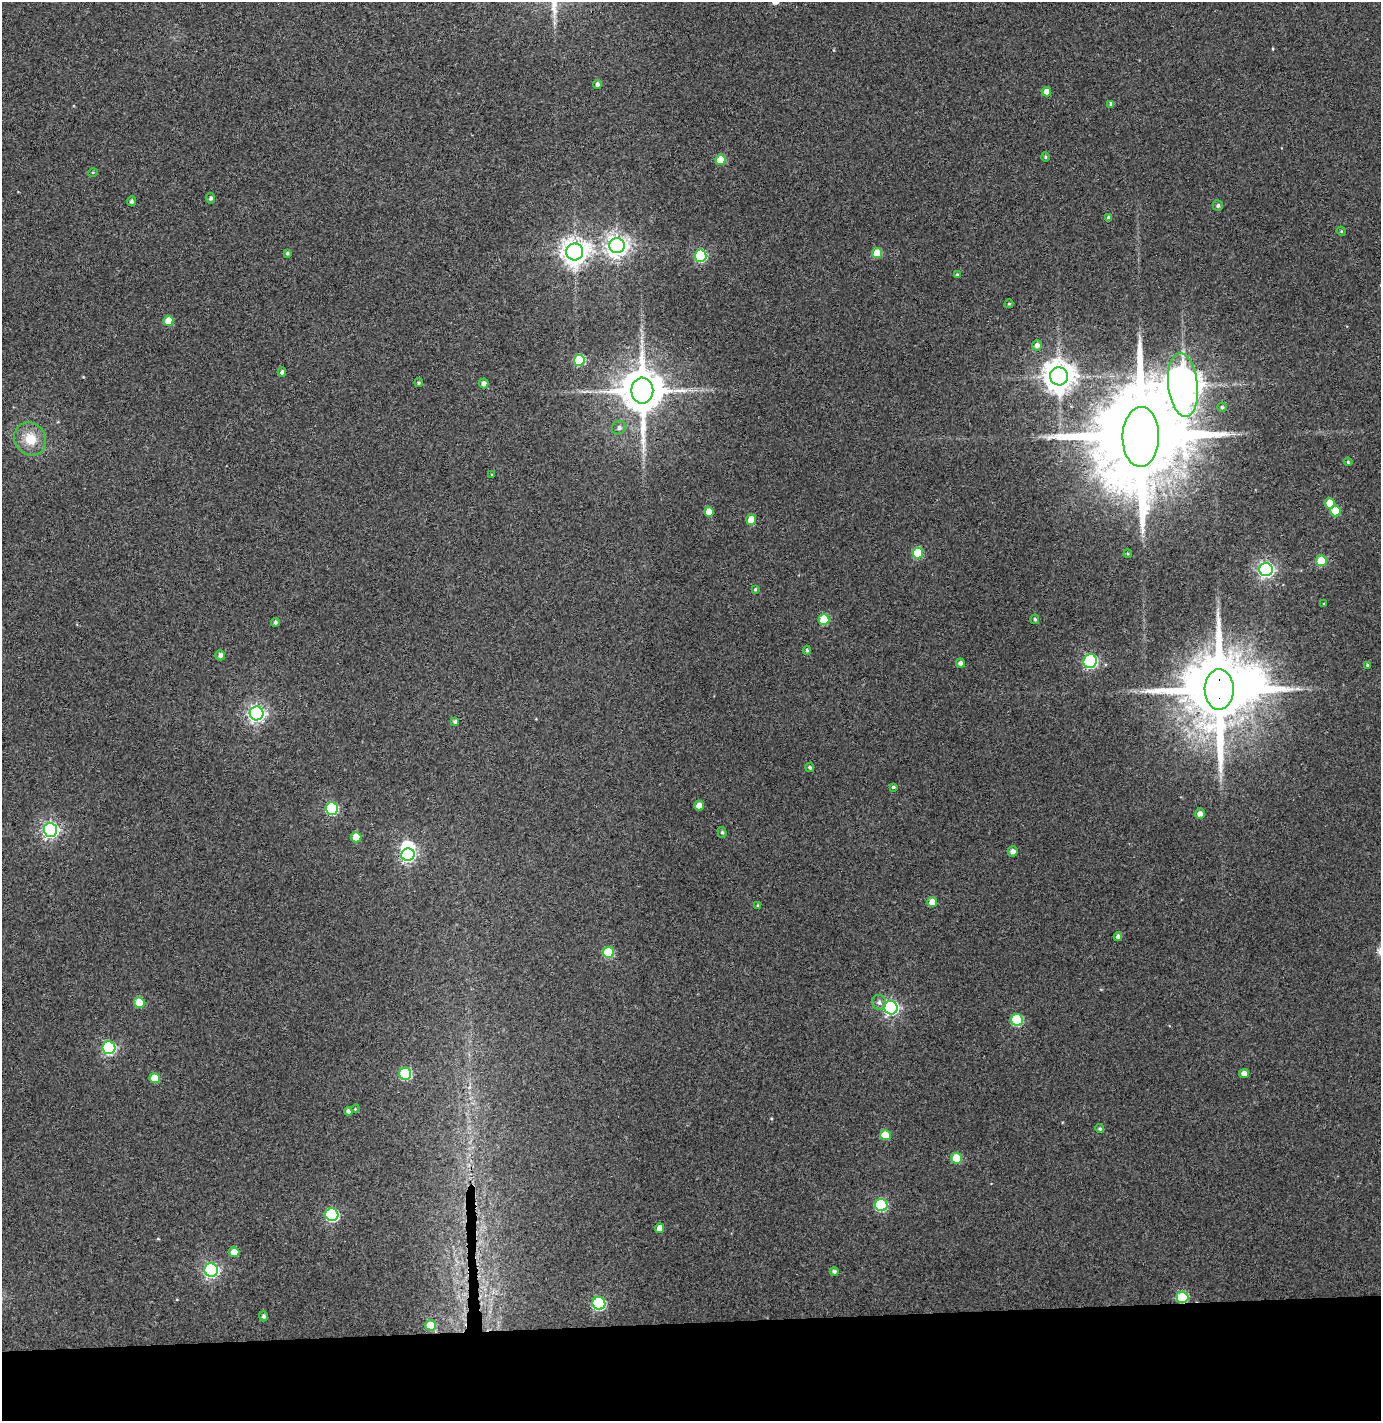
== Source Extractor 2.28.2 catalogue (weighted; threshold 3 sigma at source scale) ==
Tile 8 of 3 x 3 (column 2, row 3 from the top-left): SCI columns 1458-2836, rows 57-1475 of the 4295 x 4370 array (HDU 1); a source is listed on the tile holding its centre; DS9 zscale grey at full resolution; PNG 1383 x 1423 px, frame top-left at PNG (2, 2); each listed source drawn as its Kron ellipse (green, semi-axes under 4 px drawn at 4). Shown black and unused: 7% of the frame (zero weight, under 3 of 4 exposures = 6% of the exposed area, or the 3 px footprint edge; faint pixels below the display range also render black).
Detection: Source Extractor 2.28.2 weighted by HDU 2 'WHT'; one run over the whole footprint, this tile lists its part. Background 0.113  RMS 0.0068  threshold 0.0306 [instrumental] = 3 sigma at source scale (4.5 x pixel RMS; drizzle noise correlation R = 1.50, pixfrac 1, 0.05/0.05 arcsec/px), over >= 5 px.
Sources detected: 94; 3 inside a brighter object's white glare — neither listed nor drawn; the other 91 listed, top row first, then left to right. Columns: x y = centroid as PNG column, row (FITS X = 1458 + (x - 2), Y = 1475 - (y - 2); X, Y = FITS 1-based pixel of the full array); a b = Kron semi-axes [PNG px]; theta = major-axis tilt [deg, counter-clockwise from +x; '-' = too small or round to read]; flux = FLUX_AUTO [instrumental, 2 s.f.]
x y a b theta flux
597 84 4 4 - 1.9
1046 92 5 5 - 5.3
1111 104 4 4 - 2.1
1045 157 5 4 - 0.91
720 160 5 5 - 15
93 172 5 3 - 0.55
211 198 5 4 - 1.8
132 201 5 4 - 1.9
1218 206 5 5 - 1.4
1108 217 4 4 - 1
1341 231 5 3 - 0.62
617 246 7 7 - 480
575 252 8 8 - 740
287 253 4 4 - 1.2
877 253 5 5 - 13
700 256 6 6 - 70
957 275 4 4 - 1.1
1009 304 4 4 - 0.63
168 321 5 5 - 12
1037 345 5 5 - 2.7
579 360 5 5 - 43
282 372 4 4 - 1.7
1059 376 9 9 - 1100
419 383 4 4 - 1.1
484 383 5 5 - 2.8
1183 385 32 15 -84 1700
642 391 13 11 90 2900
1222 407 4 4 - 1.1
619 428 7 6 - 2.3
1141 437 30 18 88 17000
30 439 17 15 -55 14
1348 462 4 3 - 0.79
492 475 4 2 - 0.48
1330 503 5 5 - 10
1335 511 5 5 - 14
709 512 5 5 - 9.2
751 520 5 5 - 11
918 553 5 5 - 29
1128 554 4 3 - 0.67
1321 561 5 5 - 20
1266 569 7 6 - 210
755 589 4 3 - 0.85
1324 604 4 3 - 0.58
1035 619 5 4 - 1.2
824 620 5 5 - 30
275 622 4 4 - 1.5
807 650 4 4 - 1.2
220 655 5 5 - 2.5
1090 661 7 6 - 130
960 663 4 4 - 2.6
1367 665 4 4 - 0.89
1219 689 20 14 -90 8000
257 713 7 7 - 250
455 722 4 4 - 1.7
810 768 4 4 - 1.2
893 787 4 3 - 1
699 805 5 4 - 5.4
332 808 6 6 - 63
1200 814 5 5 - 3.5
50 830 7 6 - 200
722 832 5 4 - 1.2
356 837 5 5 - 11
1013 851 5 5 - 3.2
408 854 7 6 - 150
932 902 5 5 - 8.1
758 905 3 3 - 0.84
1118 937 4 4 - 2.6
608 952 5 5 - 32
139 1002 5 5 - 19
879 1002 7 7 - 2.5
891 1008 7 6 - 170
1017 1020 6 6 - 52
109 1048 6 6 - 99
1244 1073 5 4 - 3.9
405 1074 6 6 - 63
155 1078 5 5 - 13
355 1109 4 3 - 0.64
348 1111 4 4 - 2.1
1100 1129 4 4 - 1.1
885 1135 5 5 - 14
957 1158 5 5 - 20
881 1205 6 6 - 64
332 1215 6 6 - 100
660 1228 5 4 - 4.9
234 1252 5 5 - 9.1
211 1270 7 6 - 160
834 1271 4 4 - 1.4
1182 1297 6 5 - 48
599 1303 6 6 - 78
263 1316 5 4 - 1.6
431 1325 5 5 - 17
Overlapping masked pixels (flux is a lower limit): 2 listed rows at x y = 1219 689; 1182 1297